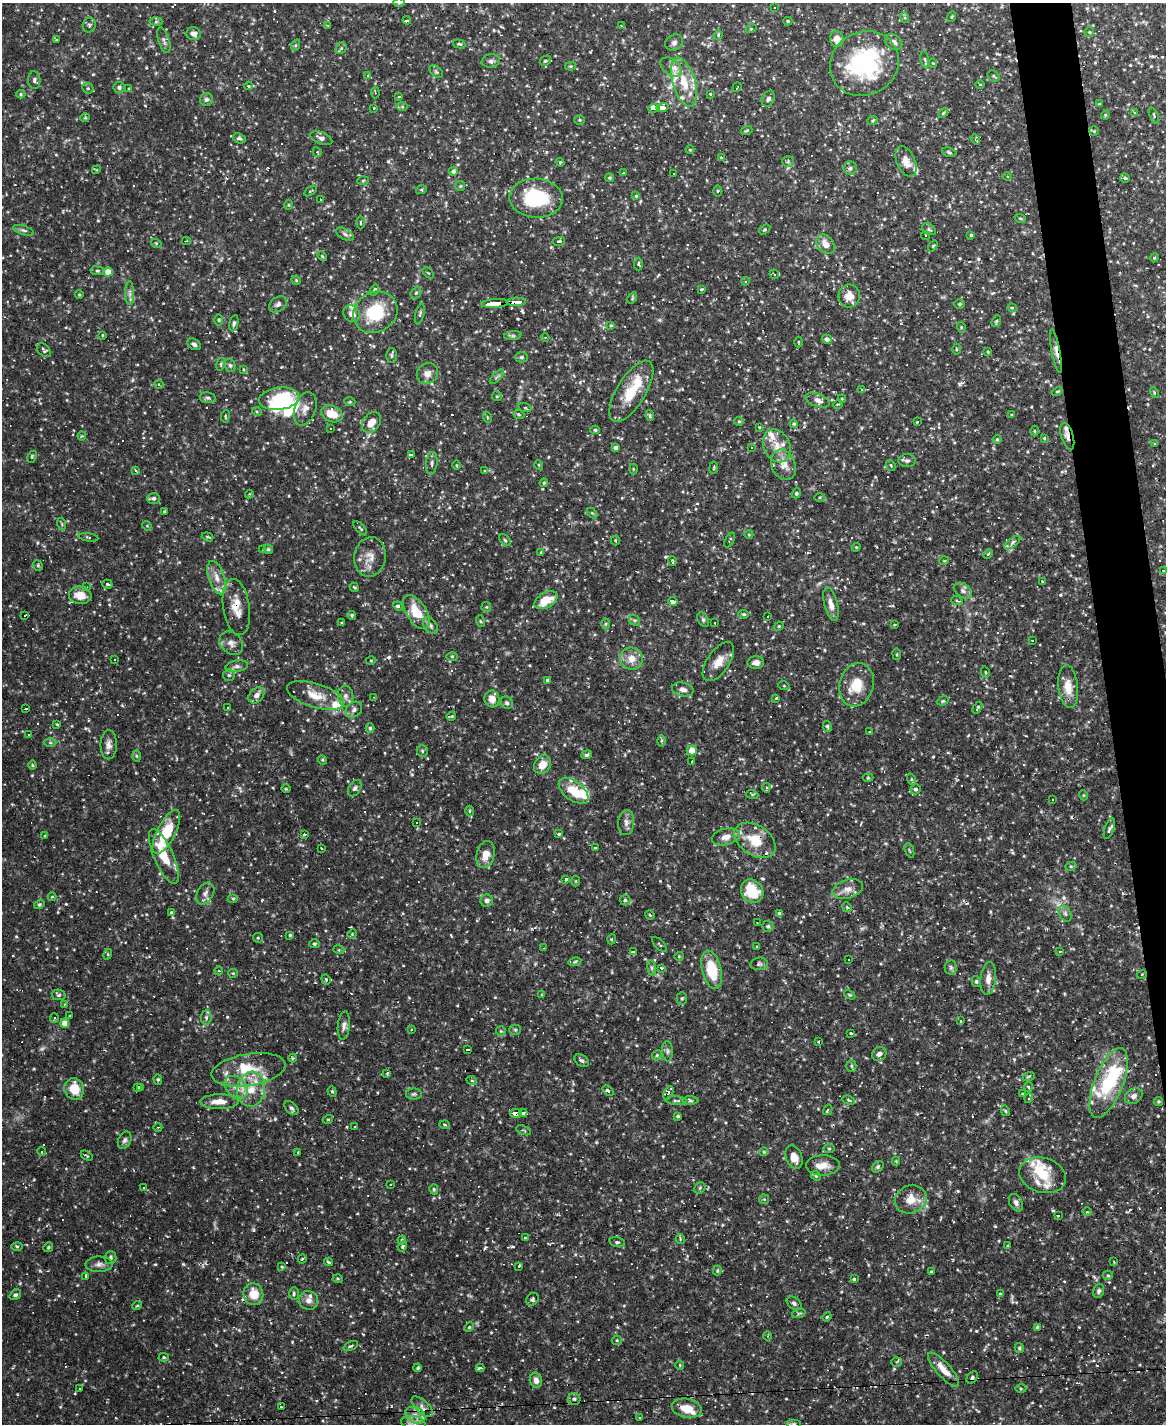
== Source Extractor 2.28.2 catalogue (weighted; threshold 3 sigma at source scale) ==
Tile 6 of 4 x 3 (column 2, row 2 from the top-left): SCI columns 1165-2328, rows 1659-3080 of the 4655 x 4631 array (HDU 1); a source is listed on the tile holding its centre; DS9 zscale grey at full resolution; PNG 1168 x 1426 px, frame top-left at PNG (2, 3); each listed source drawn as its Kron ellipse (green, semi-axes under 4 px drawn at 4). Shown black and unused: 3% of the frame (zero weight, under 2 of 3 exposures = <1% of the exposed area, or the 3 px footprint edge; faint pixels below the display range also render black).
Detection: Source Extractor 2.28.2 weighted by HDU 2 'WHT'; one run over the whole footprint, this tile lists its part. Background 0.121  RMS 0.004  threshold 0.0178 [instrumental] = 3 sigma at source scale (4.5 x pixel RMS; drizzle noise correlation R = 1.50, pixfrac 1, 0.05/0.05 arcsec/px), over >= 5 px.
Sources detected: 733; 4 too faint to see at this stretch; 4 inside a brighter object's white glare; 107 cosmic-ray / hot-pixel residue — neither listed nor drawn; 31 inside a brighter listed object's ellipse — not listed separately; of the other 587, all 500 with FLUX_AUTO >= 0.344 (the completeness limit of this list) listed and drawn (87 fainter detections not listed), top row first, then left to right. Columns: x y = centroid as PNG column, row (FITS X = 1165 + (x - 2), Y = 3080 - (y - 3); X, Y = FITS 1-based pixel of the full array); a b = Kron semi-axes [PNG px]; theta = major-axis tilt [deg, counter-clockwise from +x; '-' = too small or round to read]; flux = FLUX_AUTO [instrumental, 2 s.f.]
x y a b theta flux
399 3 6 4 1 0.47
775 8 3 2 - 0.42
951 17 5 3 - 0.35
905 18 5 4 - 0.53
407 20 4 3 - 5.3
788 21 4 4 - 0.47
156 22 6 4 2 0.59
89 25 7 6 - 0.88
328 25 3 3 - 0.42
621 25 4 3 - 0.41
751 29 5 3 - 0.41
1089 32 5 5 - 0.49
194 34 7 6 - 2.1
718 35 4 4 - 0.42
837 39 8 6 -81 4.1
56 40 3 2 - 0.77
164 40 13 5 -73 1.4
894 42 9 7 -35 2.4
674 43 9 7 33 1.4
459 44 6 4 -16 0.54
296 45 6 3 71 0.46
341 48 6 5 - 0.73
925 59 8 4 -81 0.72
491 61 9 6 8 1.3
545 61 6 4 28 0.62
933 63 4 4 - 0.39
864 64 35 31 30 49
571 66 5 4 - 0.48
671 67 12 8 -40 2.7
436 72 7 5 -40 0.75
368 76 4 3 - 0.44
993 76 6 5 - 0.65
34 80 9 6 -86 1.1
684 82 25 11 -73 9.6
980 85 5 3 - 0.36
248 86 4 3 - 0.49
119 87 6 5 - 0.95
737 87 5 2 - 0.4
88 88 6 5 - 0.6
129 89 4 3 - 0.47
375 93 6 2 -84 0.39
21 94 4 4 - 0.54
710 95 3 3 - 0.39
399 97 3 3 - 0.59
206 99 7 6 - 1.2
768 99 8 6 62 1.3
1099 104 4 3 - 0.53
402 107 5 3 - 0.49
374 108 3 3 - 0.54
654 108 6 3 5 24
662 108 6 3 14 30
943 113 6 3 45 0.49
1135 113 4 3 - 0.61
1105 115 4 4 - 0.47
1154 115 8 3 -67 0.59
85 118 5 4 - 0.48
580 120 5 5 - 0.53
873 121 5 4 - 0.52
747 130 5 3 - 0.45
1094 131 4 4 - 0.43
239 138 6 4 -19 0.9
321 138 12 6 -21 1.5
975 139 5 4 - 0.73
690 150 4 4 - 0.35
317 152 5 4 - 0.57
949 152 7 4 -17 0.81
721 157 3 3 - 18
788 161 5 5 - 0.66
906 161 16 9 -67 4.2
560 162 4 4 - 0.55
850 168 7 6 - 1.2
96 170 4 3 - 0.36
453 171 4 4 - 1.3
623 173 3 2 - 0.58
674 173 3 3 - 1.7
1007 176 4 4 - 0.46
609 178 4 4 - 0.54
1125 178 5 4 - 0.61
363 181 5 3 - 0.47
460 186 5 4 - 0.47
421 190 5 3 - 0.41
310 191 7 2 33 0.4
718 191 6 4 89 0.49
636 196 4 4 - 0.58
536 198 27 19 -3 26
320 199 3 2 - 0.38
288 205 5 3 - 0.36
1020 218 6 3 -18 0.42
360 223 7 3 89 0.42
929 229 8 5 -34 0.7
23 230 11 4 -18 1
765 230 6 4 34 0.51
345 234 10 5 -31 1.3
971 235 3 3 - 0.42
925 236 4 2 - 0.39
186 241 4 3 - 0.66
559 241 6 3 14 0.5
156 243 5 3 - 0.45
825 244 11 8 -48 3.8
933 246 6 3 54 0.37
322 256 6 3 -46 0.46
1154 258 5 3 - 0.39
638 264 6 4 88 0.58
97 271 7 3 -7 0.57
108 272 4 4 - 4.6
428 273 7 2 -44 0.36
774 274 5 4 - 1.1
296 280 5 4 - 0.45
745 281 4 4 - 0.5
701 289 4 3 - 0.57
374 290 6 4 58 1.2
130 293 12 4 90 1.3
416 293 6 5 - 0.57
79 295 4 3 - 0.36
849 296 11 11 - 5
632 298 6 4 60 0.5
516 302 9 4 2 48
495 303 14 4 4 72
278 304 10 7 36 1.6
960 304 5 5 - 0.52
1012 308 4 4 - 0.49
375 312 23 20 33 18
352 314 8 7 - 3
420 314 10 4 76 0.75
219 320 6 4 90 0.49
996 321 6 4 68 0.52
234 323 8 4 79 0.82
611 325 4 3 - 0.38
961 327 5 3 - 0.43
102 335 4 3 - 0.34
513 336 9 4 8 0.83
545 337 4 3 - 0.36
827 339 5 4 - 1.5
798 342 5 3 - 0.41
194 344 7 5 -33 1
956 349 5 3 - 0.41
44 350 8 5 -41 0.79
1056 351 22 4 -79 2.5
988 352 3 3 - 0.4
392 355 7 5 -88 0.91
521 357 6 5 - 0.71
221 364 6 4 75 0.59
230 365 7 5 -67 0.82
243 369 4 3 - 0.38
427 374 11 10 - 2.5
497 377 9 3 45 0.68
159 385 5 3 - 0.44
861 389 3 3 - 1.7
631 391 35 14 58 13
1057 391 5 4 - 0.56
1154 393 6 4 -61 0.71
497 396 5 4 - 0.56
208 398 8 5 -10 0.83
279 399 20 11 7 24
842 399 4 3 - 0.35
818 400 13 6 -21 2.1
350 402 5 3 - 0.4
838 404 5 3 - 0.35
525 408 7 4 -19 0.55
305 409 17 10 72 3.5
257 412 5 3 - 0.4
332 414 11 8 -23 7.8
519 414 6 4 -21 0.59
1011 415 3 2 - 0.39
225 416 6 3 83 0.42
650 416 5 4 - 0.64
487 417 6 3 -72 0.39
739 421 4 4 - 0.45
371 422 11 8 52 4.6
918 422 3 3 - 14
794 424 4 4 - 0.58
759 427 3 3 - 0.4
331 428 3 2 - 0.36
595 430 4 4 - 0.52
1034 431 5 3 - 0.38
82 436 4 4 - 0.36
1067 436 14 6 -73 2.1
1044 438 4 3 - 0.35
997 439 4 4 - 0.49
1154 443 4 4 - 0.45
777 446 17 13 -66 6
751 447 4 3 - 0.38
615 448 4 4 - 1.2
411 455 3 3 - 2.6
32 457 6 4 64 0.53
907 461 8 6 0 1.1
432 463 11 5 83 1.3
456 465 5 3 - 0.35
539 465 5 3 - 0.43
783 465 16 11 -68 5
891 465 6 4 -69 0.55
714 468 6 3 81 0.39
633 469 5 3 - 0.42
136 470 4 3 - 2.2
484 470 4 3 - 0.42
544 483 4 3 - 0.36
796 493 5 4 - 0.56
249 494 4 4 - 0.38
820 497 5 3 - 0.48
153 498 6 5 - 1.2
164 511 4 3 - 0.37
592 513 6 4 -44 0.49
62 524 6 3 -72 0.5
147 526 5 4 - 0.39
360 528 9 3 -46 0.58
749 534 4 3 - 0.36
89 537 10 3 -9 0.45
207 537 6 4 -20 0.49
505 540 7 4 -45 0.61
615 540 5 4 - 0.51
730 540 8 3 60 0.45
1012 543 9 4 36 1
856 547 4 4 - 0.47
268 549 5 4 - 0.74
262 550 3 3 - 2.1
541 552 4 4 - 0.37
988 554 5 3 - 0.46
370 557 20 15 79 5.5
672 561 5 2 - 0.62
944 561 5 3 - 0.35
38 565 5 4 - 0.58
1163 570 3 2 - 2
217 578 17 8 -71 3.9
1042 581 3 3 - 0.77
107 584 5 4 - 0.71
87 587 4 4 - 0.39
354 587 5 2 - 0.4
963 591 10 6 -37 1.5
80 595 11 8 -5 5.7
546 600 13 7 30 8.3
673 601 5 4 - 10
957 601 6 3 -20 0.54
831 604 17 6 -77 2.9
398 606 5 4 - 0.87
236 607 28 13 -81 7.2
486 607 5 5 - 0.44
416 612 19 10 -57 9.7
744 614 5 4 - 0.69
25 615 4 3 - 19
352 615 4 4 - 0.51
768 616 3 2 - 0.52
634 620 6 4 -42 0.75
703 620 8 5 -63 0.87
480 621 6 3 -70 0.46
342 623 4 3 - 0.59
715 623 3 2 - 0.55
606 624 5 3 - 0.5
895 624 3 3 - 0.47
430 625 9 6 -51 1.2
779 626 5 4 - 0.38
1032 640 3 2 - 0.45
231 643 13 10 -43 2.6
897 654 6 3 -82 0.45
452 656 5 3 - 0.41
114 659 3 2 - 0.47
631 659 11 11 - 4.3
371 661 5 3 - 0.38
718 662 22 11 55 5.2
756 663 8 6 3 2.2
237 666 11 6 8 1.7
985 672 6 3 -77 0.52
229 675 6 6 - 0.78
547 680 3 3 - 0.62
857 685 22 17 74 9.1
784 686 6 3 -19 0.37
1068 687 21 10 -84 5.6
683 689 11 7 -13 1.9
256 695 9 6 47 2.2
315 695 29 12 -17 7.9
345 696 10 8 -85 2
374 697 4 3 - 0.46
776 698 3 2 - 2.1
492 699 8 7 - 3.6
943 701 6 4 21 0.51
507 703 7 5 -45 0.85
228 708 2 2 - 0.35
977 708 6 3 62 0.59
26 709 3 2 - 0.67
354 710 9 7 42 1.6
451 716 5 2 - 0.45
57 724 4 3 - 0.4
827 726 5 4 - 0.51
370 728 5 4 - 0.66
869 732 3 2 - 0.45
29 734 3 2 - 0.6
661 741 6 4 89 0.7
50 743 6 4 0 0.61
109 745 14 8 89 2.5
692 750 5 5 - 5.2
422 751 6 5 - 0.68
587 755 5 4 - 0.7
136 756 6 4 -88 0.55
322 760 5 4 - 0.52
691 762 3 3 - 2.7
32 765 4 4 - 0.41
542 765 10 8 57 4.7
868 778 5 3 - 0.41
911 779 6 3 -72 0.47
355 788 9 5 57 1.1
766 788 4 4 - 0.78
286 789 5 3 - 0.41
916 789 5 4 - 0.62
574 791 17 9 -38 10
752 794 6 4 -19 0.49
1083 795 5 3 - 0.34
1052 800 3 2 - 0.43
470 811 5 3 - 0.46
626 822 12 8 86 2.1
417 823 3 3 - 0.59
1109 828 11 4 71 1
166 832 24 9 63 14
304 834 4 4 - 0.66
559 834 3 3 - 0.82
45 836 4 3 - 0.39
726 837 14 8 14 3.1
755 840 23 15 -34 11
321 848 3 2 - 0.37
596 848 3 3 - 1.8
909 851 8 2 -69 0.4
485 855 14 9 75 4.5
164 856 30 9 -66 11
1071 866 5 3 - 0.48
566 879 4 3 - 3
576 881 5 3 - 0.36
848 889 16 9 17 3.3
752 891 12 10 -53 13
205 893 12 8 60 2
52 897 4 4 - 0.38
233 898 5 3 - 0.46
625 900 5 5 - 0.62
487 901 6 6 - 1.2
39 904 5 4 - 0.57
847 907 5 4 - 0.46
171 912 4 4 - 0.83
779 913 3 3 - 1.1
1065 913 8 5 -63 1.1
650 915 5 4 - 0.42
757 923 3 2 - 0.49
768 926 5 5 - 0.74
352 934 5 4 - 0.38
290 935 4 4 - 0.49
258 938 5 4 - 0.51
612 939 5 3 - 0.4
314 944 5 4 - 0.58
660 945 9 3 -45 0.48
756 946 3 2 - 0.55
543 948 3 2 - 0.53
339 950 5 3 - 0.39
1060 951 3 3 - 0.47
634 952 3 3 - 8
108 954 5 3 - 0.38
679 956 4 4 - 0.4
849 959 3 2 - 0.37
575 962 6 3 9 0.52
759 964 9 6 7 1
951 967 7 6 - 0.98
651 968 7 4 -82 0.62
662 968 3 3 - 2.6
712 970 19 9 -77 14
219 971 4 4 - 0.5
233 973 5 4 - 0.44
1142 974 5 3 - 0.35
988 978 16 7 84 2.9
326 979 5 4 - 0.59
976 981 5 4 - 0.64
59 995 7 5 -10 0.74
541 995 3 3 - 0.36
850 995 6 3 -30 0.46
682 998 6 5 - 0.66
64 1004 3 3 - 0.35
70 1016 3 2 - 0.41
206 1017 7 5 84 0.93
54 1018 5 4 - 0.54
961 1021 3 3 - 3.1
65 1023 4 4 - 5.6
344 1026 14 6 84 1.7
412 1029 3 3 - 0.37
515 1030 5 5 - 0.58
501 1031 5 5 - 0.49
851 1033 3 3 - 0.56
818 1042 3 2 - 0.44
467 1050 4 3 - 7.9
668 1051 10 5 -86 1.1
879 1054 7 6 - 1.5
657 1055 5 4 - 0.58
293 1058 4 4 - 0.47
582 1061 8 5 -30 1
851 1066 5 5 - 0.61
248 1070 37 16 9 13
387 1073 4 3 - 0.57
1029 1076 6 3 18 0.49
158 1079 5 4 - 0.57
472 1081 5 3 - 0.42
1109 1083 37 14 69 28
137 1087 3 3 - 29
141 1087 3 3 - 17
236 1087 13 9 -41 3.7
1029 1087 5 3 - 0.46
74 1089 11 9 -71 7.5
251 1089 17 14 81 7.9
608 1091 6 4 -41 1.5
332 1092 5 4 - 0.53
668 1093 7 4 65 0.93
414 1094 8 5 1 0.82
1022 1094 3 2 - 0.41
1134 1096 9 7 34 1.9
1029 1098 5 3 - 0.49
849 1100 6 4 -21 0.51
676 1101 11 3 -4 0.64
690 1101 8 4 -1 0.61
1158 1101 4 4 - 0.57
219 1102 19 7 1 4.6
291 1108 8 5 -46 1
828 1110 5 3 - 0.51
1005 1111 5 4 - 0.5
516 1113 6 4 -5 22
523 1113 4 4 - 15
678 1116 3 3 - 0.52
328 1119 5 3 - 0.35
445 1125 5 3 - 0.51
158 1127 4 3 - 0.34
355 1127 3 2 - 0.69
524 1130 8 2 -20 0.38
125 1140 9 6 63 1.2
829 1149 5 3 - 0.4
42 1151 5 3 - 2.3
298 1152 3 2 - 0.43
764 1152 4 4 - 0.46
87 1156 6 3 -32 0.47
794 1157 12 8 -68 3.7
896 1161 4 4 - 0.37
823 1165 17 10 1 4.2
878 1167 7 5 46 0.77
1043 1175 24 17 -17 12
816 1176 5 4 - 0.56
391 1184 3 2 - 0.39
143 1188 3 3 - 0.38
700 1188 6 5 - 0.64
434 1189 5 4 - 0.56
764 1199 5 4 - 0.5
911 1199 16 13 20 5.6
1016 1203 9 6 -61 1.7
1087 1212 5 3 - 0.46
1058 1215 3 3 - 4.3
525 1238 3 3 - 0.37
680 1239 5 4 - 0.44
402 1240 4 4 - 0.52
617 1242 8 4 -13 0.83
17 1246 5 3 - 0.44
402 1246 5 4 - 0.57
1007 1246 3 3 - 0.41
48 1247 5 4 - 0.49
110 1258 6 6 - 0.76
302 1259 4 2 - 0.51
1114 1261 3 3 - 0.52
328 1262 4 3 - 1.1
99 1264 13 7 2 1.9
519 1266 3 3 - 12
282 1267 4 3 - 0.38
717 1271 5 4 - 0.48
931 1272 4 3 - 0.56
1108 1275 5 4 - 0.54
86 1276 3 3 - 5.2
338 1279 5 3 - 0.39
854 1279 3 3 - 0.6
1099 1291 7 5 70 0.93
294 1293 6 5 - 0.67
253 1294 11 9 -74 6.8
1000 1294 4 3 - 0.42
15 1295 6 5 - 0.88
532 1299 7 5 48 0.8
308 1301 10 9 - 2.4
794 1303 8 6 -37 1.2
137 1306 5 3 - 0.39
799 1313 7 4 19 0.68
827 1317 5 4 - 0.49
469 1327 5 4 - 0.42
1037 1327 4 4 - 0.48
767 1336 5 3 - 0.36
617 1340 5 4 - 0.46
351 1346 8 3 24 0.6
1019 1348 5 4 - 0.56
164 1357 5 4 - 0.49
897 1362 5 5 - 0.71
680 1365 4 4 - 0.44
418 1368 4 4 - 0.65
480 1368 4 3 - 14
944 1370 22 7 -48 5.2
972 1377 7 5 55 1.1
536 1380 8 6 -77 2.1
80 1389 3 2 - 0.39
1021 1389 5 3 - 0.48
574 1399 6 6 - 1.1
281 1407 3 3 - 0.4
422 1407 13 6 -44 2
687 1408 15 9 -12 6.9
415 1415 11 7 -29 2.9
640 1418 3 3 - 12
413 1423 12 7 -12 2.5
794 1424 7 4 0 0.74
Overlapping masked pixels (flux is a lower limit): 11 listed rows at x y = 654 108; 662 108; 516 302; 495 303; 1056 351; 1067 436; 236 607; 755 840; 516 1113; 523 1113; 413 1423
Isophote crosses this tile's border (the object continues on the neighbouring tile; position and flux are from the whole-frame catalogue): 1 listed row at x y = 399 3
Unlisted compact peaks at least as high as the median listed source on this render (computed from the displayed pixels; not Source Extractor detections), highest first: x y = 958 1191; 959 384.